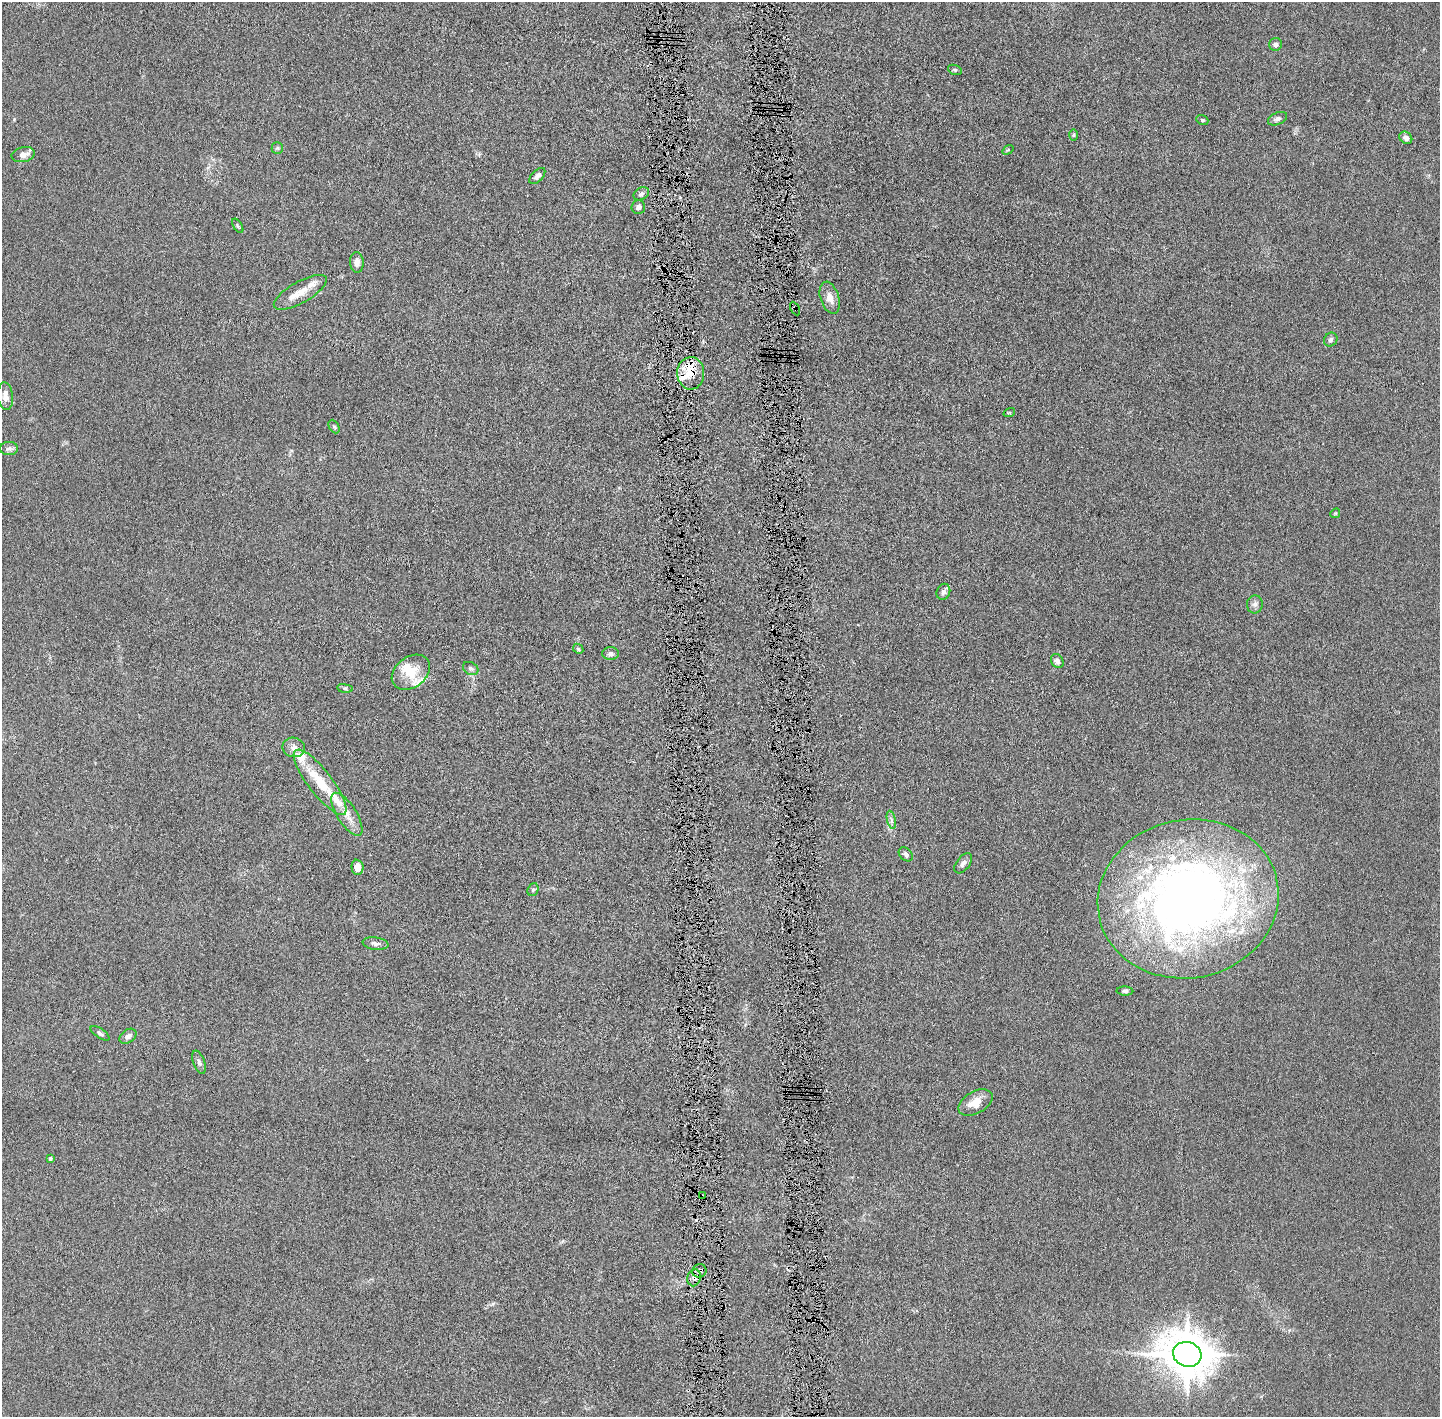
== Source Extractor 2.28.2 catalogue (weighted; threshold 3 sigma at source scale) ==
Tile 5 of 3 x 3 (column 2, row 2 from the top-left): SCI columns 1470-2907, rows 1421-2835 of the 4376 x 4256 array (HDU 1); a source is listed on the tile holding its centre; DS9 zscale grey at full resolution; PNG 1442 x 1419 px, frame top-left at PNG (2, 2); each listed source drawn as its Kron ellipse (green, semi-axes under 4 px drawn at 4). Shown black and unused: <1% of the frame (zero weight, under 4 of 8 exposures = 1% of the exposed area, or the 3 px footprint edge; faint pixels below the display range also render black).
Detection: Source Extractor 2.28.2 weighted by HDU 2 'WHT'; one run over the whole footprint, this tile lists its part. Background 0.0134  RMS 0.0044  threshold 0.0178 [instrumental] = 3 sigma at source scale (4.09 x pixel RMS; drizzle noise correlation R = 1.36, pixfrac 0.8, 0.05/0.05 arcsec/px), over >= 5 px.
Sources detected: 61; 1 inside a brighter object's white glare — neither listed nor drawn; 8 inside a brighter listed object's ellipse — not listed separately; the other 52 listed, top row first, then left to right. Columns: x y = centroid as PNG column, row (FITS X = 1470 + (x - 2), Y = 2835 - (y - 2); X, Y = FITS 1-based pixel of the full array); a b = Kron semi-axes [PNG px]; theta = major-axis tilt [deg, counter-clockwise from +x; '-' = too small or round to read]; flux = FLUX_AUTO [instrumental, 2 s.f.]
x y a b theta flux
1276 44 6 6 - 1.5
955 70 7 5 -18 0.68
1277 119 10 6 23 1.4
1202 120 6 4 -21 0.56
1074 135 6 4 88 0.51
1406 138 7 5 -42 1.6
277 148 6 6 - 0.71
1008 150 6 3 36 0.39
23 155 12 7 11 2.4
537 176 10 5 46 1.6
641 194 8 6 30 1.2
638 207 7 7 - 1.2
238 226 8 3 -58 0.49
357 262 10 7 -88 2.1
300 292 30 10 30 6.3
830 298 16 9 -72 3.8
795 309 7 3 -62 0.5
1331 340 7 6 - 1.1
691 373 16 13 -89 6.4
5 396 14 7 -84 2.9
1009 413 6 3 17 0.39
334 426 7 5 -62 0.72
9 448 9 6 0 1.2
1335 513 5 4 - 0.45
943 592 8 6 67 1.4
1255 604 9 8 - 1.6
578 649 6 4 -46 0.57
611 654 8 6 0 1.4
1057 661 7 6 - 1.4
471 668 8 6 -31 1
411 672 21 15 37 7.9
345 688 8 4 -8 0.71
294 747 11 9 -11 2.4
320 782 40 12 -52 15
347 814 25 9 -57 5.4
891 820 9 4 -77 1.1
906 854 8 5 -45 1.2
963 863 12 6 53 1.6
357 867 7 6 - 3.2
533 890 7 5 68 0.68
1188 899 91 79 12 330
376 944 13 6 -7 1.5
1125 991 8 4 -1 0.84
100 1033 11 4 -35 1.1
128 1036 9 6 36 1.8
199 1062 12 5 -72 1.4
975 1102 18 11 29 5.5
50 1158 4 3 - 0.87
702 1196 4 3 - 0.47
699 1271 7 6 - 1.6
694 1278 8 6 76 1.8
1187 1354 14 12 -18 1400
Overlapping masked pixels (flux is a lower limit): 5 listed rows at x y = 795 309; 691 373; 702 1196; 699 1271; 694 1278